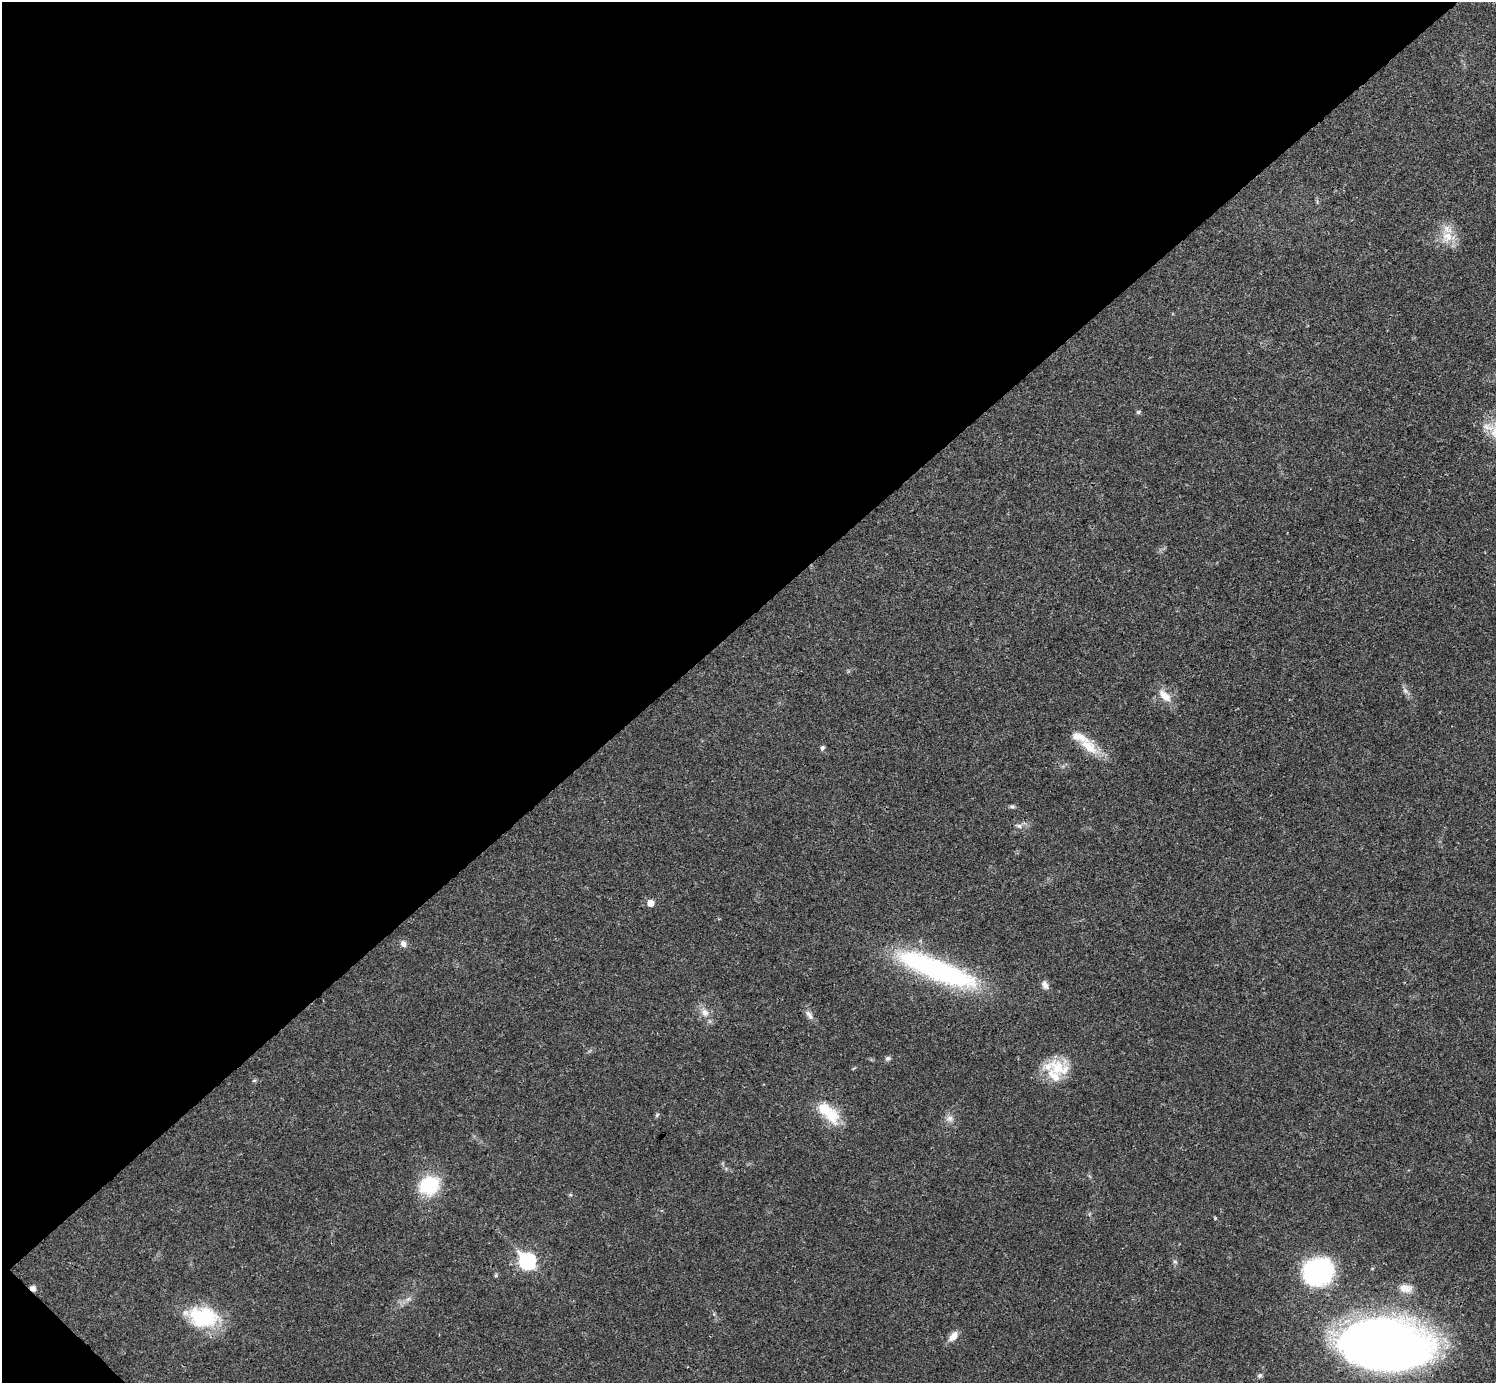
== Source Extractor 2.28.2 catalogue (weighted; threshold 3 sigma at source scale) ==
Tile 5 of 4 x 4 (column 1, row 2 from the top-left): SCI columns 2-1495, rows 2920-4300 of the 5981 x 5981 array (HDU 1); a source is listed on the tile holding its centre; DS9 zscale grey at full resolution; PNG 1498 x 1385 px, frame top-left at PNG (2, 2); no overlay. Shown black and unused: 45% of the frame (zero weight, under 3 of 4 exposures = <1% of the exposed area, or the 3 px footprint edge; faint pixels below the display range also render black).
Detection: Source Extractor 2.28.2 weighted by HDU 2 'WHT'; one run over the whole footprint, this tile lists its part. Background 0.021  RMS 0.0022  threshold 0.01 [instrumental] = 3 sigma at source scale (4.5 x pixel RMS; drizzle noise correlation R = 1.50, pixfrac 1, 0.05/0.05 arcsec/px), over >= 5 px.
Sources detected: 38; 1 cosmic-ray / hot-pixel residue — not listed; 4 inside a brighter listed object's ellipse — not listed separately; the other 33 listed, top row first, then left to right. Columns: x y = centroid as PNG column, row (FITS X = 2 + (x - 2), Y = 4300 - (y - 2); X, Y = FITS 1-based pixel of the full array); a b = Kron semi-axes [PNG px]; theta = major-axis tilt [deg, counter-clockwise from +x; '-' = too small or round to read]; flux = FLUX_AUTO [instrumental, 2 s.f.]
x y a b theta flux
1447 236 16 14 -18 4.1
1138 412 7 5 16 0.36
1487 427 19 9 -12 2.2
1405 690 9 6 -63 0.79
1165 696 20 10 -44 2.9
1089 747 33 14 -42 5.4
822 748 6 5 - 0.55
1012 806 7 5 -8 0.45
1019 826 7 5 -43 0.59
651 903 5 5 - 2.5
403 944 9 7 -70 1
936 969 95 22 -21 43
1045 985 12 7 -64 1.1
705 1012 13 10 -50 1.9
809 1015 15 7 -58 1.2
888 1058 8 6 23 0.54
1059 1068 31 23 -20 8
254 1080 6 4 2 0.31
657 1115 7 4 47 0.35
832 1116 26 19 -74 6.2
950 1119 10 8 44 1.2
429 1185 21 18 20 12
1215 1218 5 3 - 0.22
527 1261 8 7 - 48
1175 1262 6 4 -1 0.37
1318 1272 20 17 8 55
496 1275 6 4 72 0.28
1405 1288 17 10 -11 2.2
408 1299 8 5 44 0.7
203 1317 42 25 -10 14
953 1336 16 8 49 1.7
1382 1344 58 31 -5 340
1260 1375 7 6 - 0.53
Overlapping masked pixels (flux is a lower limit): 1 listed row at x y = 1089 747